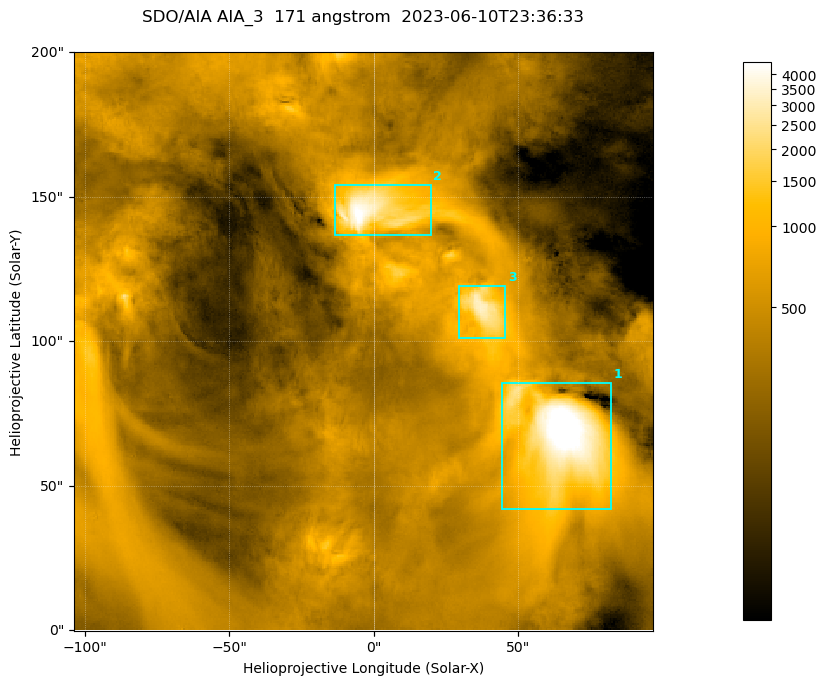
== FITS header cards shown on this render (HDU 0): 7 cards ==
TELESCOP= 'SDO/AIA '
INSTRUME= 'AIA_3   '
WAVELNTH=                  171
WAVEUNIT= 'angstrom'
DATE-OBS= '2023-06-10T23:36:33.351'
CTYPE1  = 'HPLN-TAN'
CTYPE2  = 'HPLT-TAN'

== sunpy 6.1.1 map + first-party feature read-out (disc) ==
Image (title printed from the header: SDO/AIA AIA_3  171 angstrom  2023-06-10T23:36:33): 334 x 334 px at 0.599 arcsec/px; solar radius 945 arcsec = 1577 px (partial field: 1.4% of the solar disc is inside the frame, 100% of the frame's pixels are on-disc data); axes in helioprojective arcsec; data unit not stated in the header (colour bar unlabelled)
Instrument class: DISC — disc imager (sunpy class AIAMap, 171 A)
Bright regions (active regions / flare kernels): reference = the on-disc median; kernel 3 px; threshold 5 sigma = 1108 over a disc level ~351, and >= 1.15x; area >= 111 px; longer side >= 4 px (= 2.4 arcsec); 3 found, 3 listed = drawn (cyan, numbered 1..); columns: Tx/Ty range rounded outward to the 2 arcsec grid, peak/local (2 s.f.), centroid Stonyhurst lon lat
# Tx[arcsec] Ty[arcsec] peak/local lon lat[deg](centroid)
1 44..82 42..86 18 +4 +4
2 -14..20 136..154 13 +0 +9
3 28..46 100..120 9.3 +2 +7